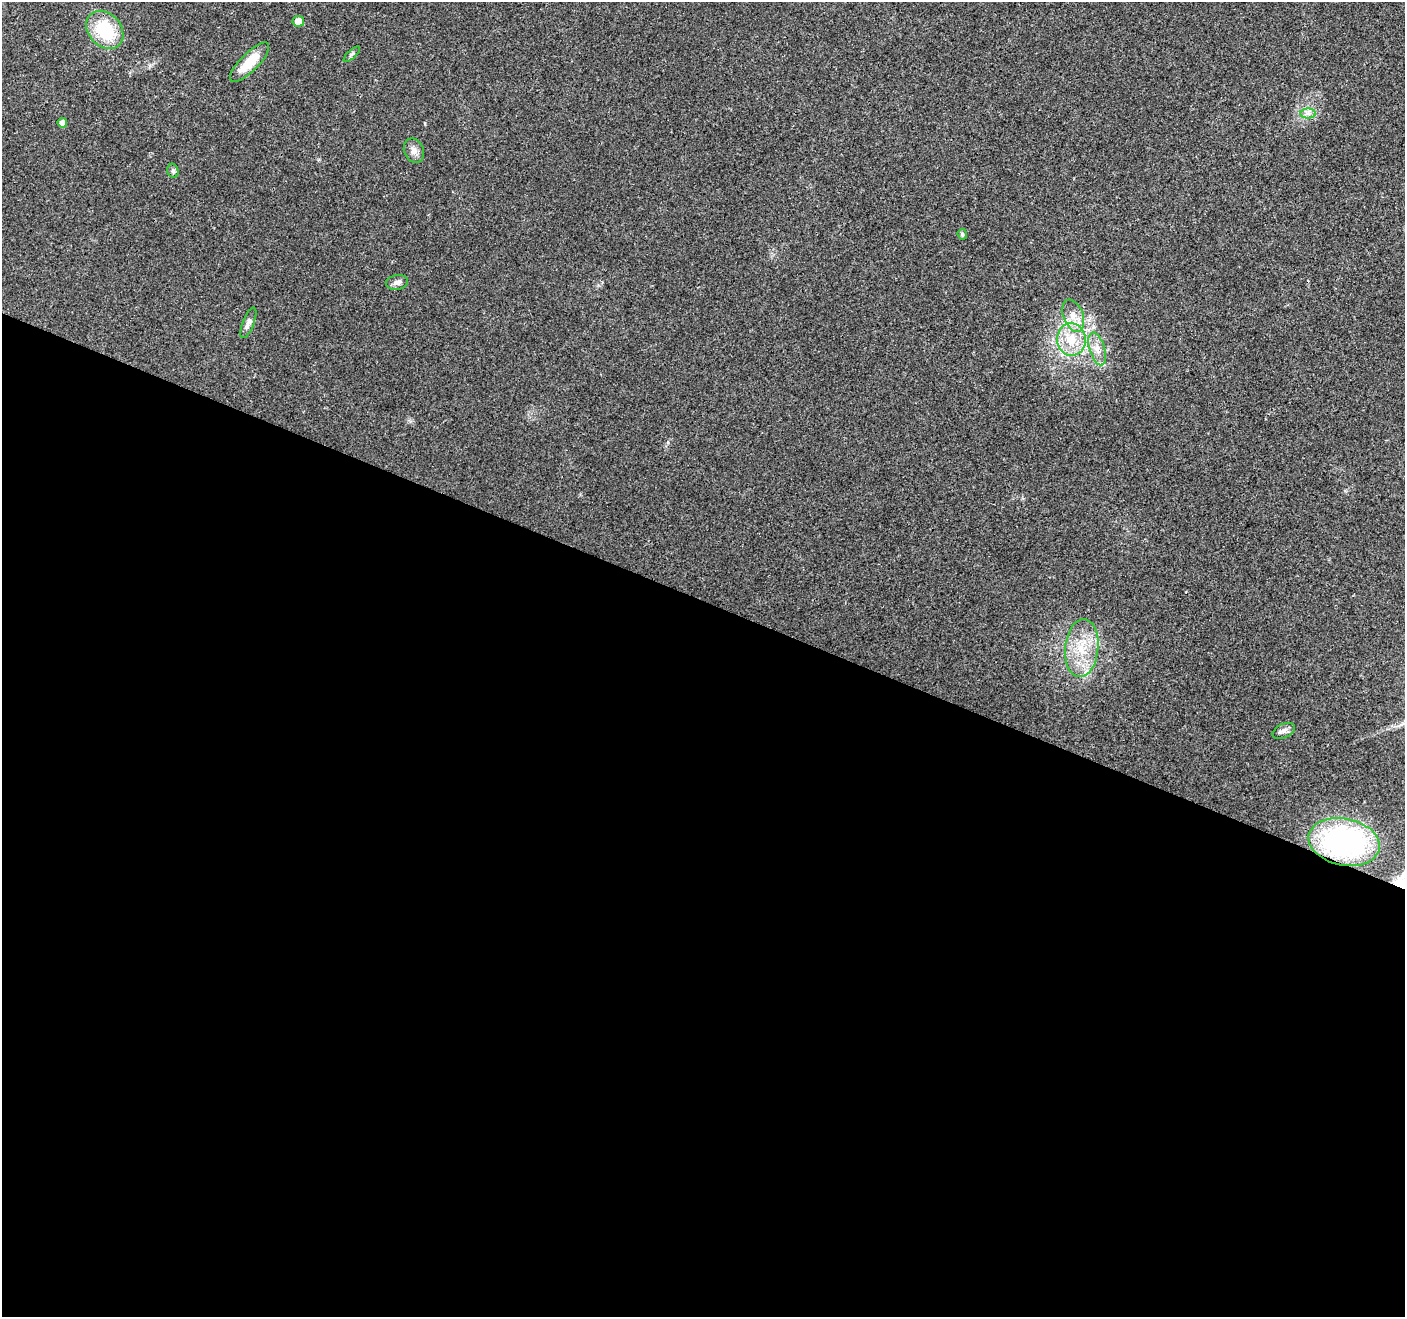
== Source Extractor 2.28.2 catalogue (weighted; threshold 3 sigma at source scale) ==
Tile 14 of 4 x 4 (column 2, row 4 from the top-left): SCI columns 1408-2810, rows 212-1526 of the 5626 x 5747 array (HDU 1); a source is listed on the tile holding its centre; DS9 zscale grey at full resolution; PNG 1407 x 1319 px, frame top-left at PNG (2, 2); each listed source drawn as its Kron ellipse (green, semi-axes under 4 px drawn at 4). Shown black and unused: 54% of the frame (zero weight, under 3 of 4 exposures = <1% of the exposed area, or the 3 px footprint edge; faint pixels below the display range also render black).
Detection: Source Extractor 2.28.2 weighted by HDU 2 'WHT'; one run over the whole footprint, this tile lists its part. Background 0.0257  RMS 0.0032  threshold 0.0145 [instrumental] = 3 sigma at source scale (4.5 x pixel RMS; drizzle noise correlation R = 1.50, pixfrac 1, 0.0396/0.0396 arcsec/px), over >= 5 px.
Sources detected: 18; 1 inside a brighter listed object's ellipse — not listed separately; the other 17 listed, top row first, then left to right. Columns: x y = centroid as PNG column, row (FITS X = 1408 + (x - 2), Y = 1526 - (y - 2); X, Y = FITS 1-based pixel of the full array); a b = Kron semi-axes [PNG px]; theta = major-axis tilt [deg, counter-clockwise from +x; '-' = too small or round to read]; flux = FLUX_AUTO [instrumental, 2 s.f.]
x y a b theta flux
298 21 6 5 - 3.2
105 30 21 16 -48 17
352 54 10 3 43 0.62
249 62 26 9 45 7.9
1308 113 7 5 -1 1
62 123 5 4 - 1.8
414 151 12 9 -67 1.9
173 171 7 5 -75 0.72
962 234 5 4 - 0.73
397 282 11 7 10 1.4
1073 316 17 10 -69 3.7
248 323 16 5 68 1.5
1071 339 16 14 -83 7.7
1097 349 17 7 -73 2.9
1082 648 29 16 84 11
1284 731 12 7 25 1.4
1344 842 36 23 -12 60
Overlapping masked pixels (flux is a lower limit): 1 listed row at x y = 1344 842